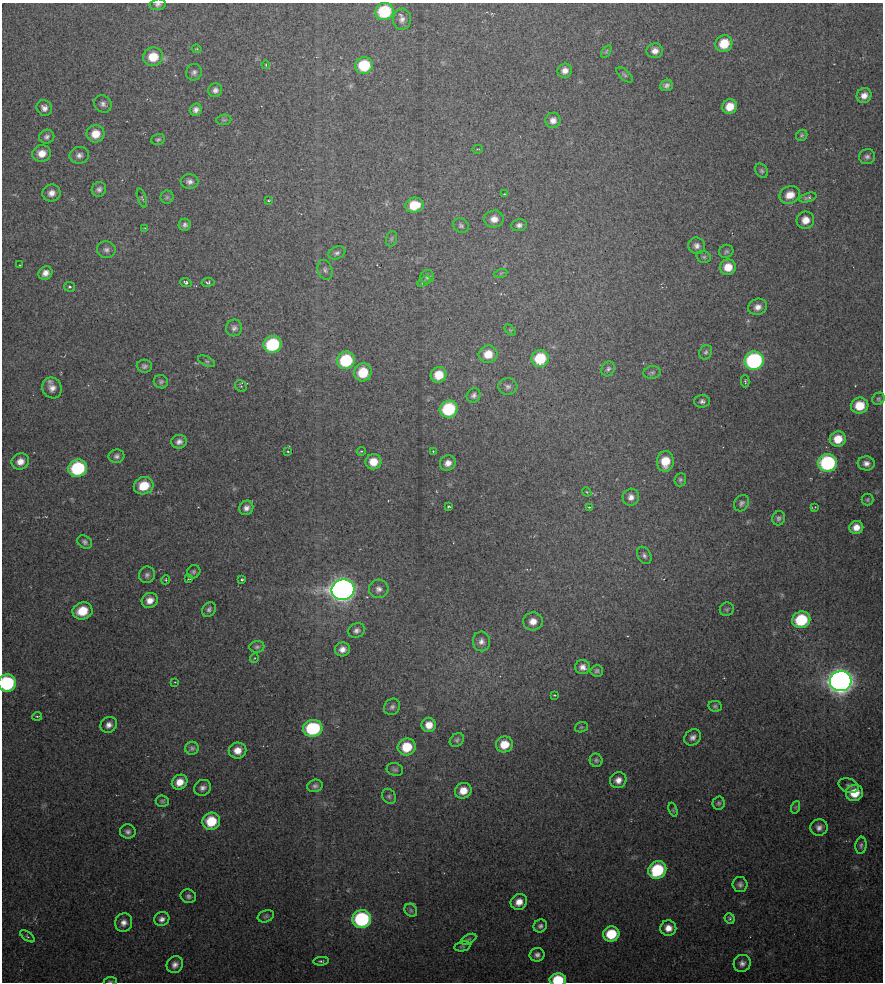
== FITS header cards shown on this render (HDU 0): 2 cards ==
NAXIS1  =                  881 / Axis length
NAXIS2  =                  980 / Axis length

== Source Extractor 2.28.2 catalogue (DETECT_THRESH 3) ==
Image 881 x 980 px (HDU 0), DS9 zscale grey, 1 PNG px = 1 image px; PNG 885 x 984 px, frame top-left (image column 1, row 980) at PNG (2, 3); each listed source drawn as its Kron ellipse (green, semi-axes under 4 px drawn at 4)
Background 12.4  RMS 1.3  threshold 3.77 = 3 sigma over >= 5 px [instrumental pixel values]
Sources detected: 192; all 192 listed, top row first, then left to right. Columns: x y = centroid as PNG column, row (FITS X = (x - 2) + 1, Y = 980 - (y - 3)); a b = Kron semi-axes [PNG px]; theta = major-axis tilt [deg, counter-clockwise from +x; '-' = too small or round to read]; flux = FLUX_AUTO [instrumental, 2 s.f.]
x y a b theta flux
158 4 8 5 11 230
384 11 9 8 - 5300
402 19 10 9 - 470
724 44 8 8 - 2000
197 49 5 3 - 79
655 51 8 7 - 560
606 52 7 4 59 130
153 57 10 9 - 1800
266 65 4 3 - 61
364 65 9 8 - 3700
565 71 7 7 - 520
194 72 8 7 - 300
625 75 10 5 -42 200
666 85 6 5 - 300
215 90 7 6 - 340
864 96 8 7 - 630
103 104 9 8 - 360
730 107 8 7 - 1300
44 108 8 7 - 410
196 110 6 5 - 380
224 120 7 5 6 150
553 120 8 7 - 510
95 134 9 8 - 1200
802 135 6 5 - 150
47 137 8 7 - 280
158 139 7 5 18 170
477 149 5 2 - 69
42 153 9 8 - 950
79 155 9 8 - 410
867 157 8 7 - 290
762 171 8 5 -57 180
190 181 9 7 -8 370
99 189 7 7 - 310
51 193 9 8 - 560
504 194 3 2 - 63
790 195 10 8 22 1000
167 197 6 6 - 170
142 198 10 3 -70 130
808 198 9 4 16 200
268 200 3 2 - 73
414 205 9 7 10 2100
494 219 9 8 - 670
805 220 9 8 - 880
185 225 6 6 - 270
461 225 8 7 - 220
519 225 8 6 10 310
145 228 2 2 - 52
391 239 8 5 73 160
697 246 8 8 - 400
106 250 9 8 - 370
726 251 7 6 - 190
337 253 9 6 19 260
704 257 7 5 -14 180
19 265 2 2 - 47
728 267 8 8 - 1300
325 270 10 7 -71 280
45 273 7 6 - 520
501 273 7 4 18 150
427 277 7 6 - 240
424 281 7 4 37 170
186 282 6 4 -19 180
208 282 6 4 9 170
69 287 5 5 - 180
758 307 9 8 - 560
234 328 8 8 - 330
510 330 6 4 -45 93
272 344 9 8 - 6600
706 352 7 6 - 200
488 354 9 8 - 1300
540 358 9 8 - 3500
346 360 9 8 - 5600
207 361 9 5 -26 180
754 361 9 9 - 15000
144 366 8 6 -4 250
608 369 8 6 61 220
363 372 9 8 - 2300
652 372 9 6 7 200
439 375 8 7 - 1600
745 381 6 3 89 120
161 382 7 6 - 210
241 386 6 5 - 140
508 386 9 8 - 330
52 388 11 9 -62 610
474 395 7 6 - 260
878 399 6 5 - 150
702 401 8 6 3 270
860 406 9 8 - 1900
449 409 9 8 - 5600
838 439 8 7 - 1500
179 442 8 6 18 400
288 451 3 2 - 88
361 451 4 4 - 84
433 451 3 3 - 82
116 456 8 6 13 300
665 461 10 8 87 1900
20 462 9 8 - 720
373 462 8 7 - 1200
448 463 8 7 - 590
828 463 9 8 - 11000
866 463 8 7 - 460
78 468 9 8 - 7200
680 480 7 6 - 180
144 486 10 8 20 2200
587 492 5 3 - 92
631 497 8 8 - 490
867 500 6 6 - 150
741 503 8 7 - 280
449 506 4 3 - 110
589 507 3 3 - 90
815 507 3 2 - 55
246 508 7 7 - 400
779 518 7 6 - 240
856 527 7 6 - 780
85 542 8 6 -36 240
644 555 9 6 -62 290
194 572 7 6 - 180
147 575 8 8 - 290
189 579 3 2 - 65
166 580 5 4 - 110
242 580 3 3 - 120
379 589 10 9 - 450
343 590 11 10 - 68000
150 600 8 7 - 690
209 609 8 6 60 250
727 609 7 6 - 180
82 611 10 8 17 2100
801 620 9 8 - 4700
533 621 10 9 - 770
356 630 8 7 - 300
481 641 10 8 -79 480
257 647 7 6 - 210
342 649 7 7 - 540
254 658 5 3 - 72
583 667 7 7 - 490
597 671 6 5 - 200
841 681 11 10 - 99000
175 682 3 3 - 52
7 683 9 8 - 8200
554 695 3 2 - 83
715 706 7 5 -11 160
392 707 9 7 47 290
37 716 5 3 - 90
109 725 8 7 - 470
429 725 7 7 - 900
581 727 6 5 - 130
313 728 10 8 12 6800
693 737 9 7 41 390
457 740 8 6 40 210
504 744 8 8 - 1500
407 747 9 8 - 2400
192 748 7 6 - 230
237 750 9 8 - 910
596 760 7 6 - 190
395 769 8 6 -14 220
618 780 8 7 - 580
180 782 8 7 - 970
849 785 10 7 -17 280
315 786 8 6 13 280
203 788 8 7 - 380
463 791 8 7 - 1100
854 793 9 8 - 1800
389 796 8 6 -57 220
162 801 7 5 -5 170
719 803 7 6 - 180
796 807 6 4 71 110
673 810 7 4 -71 110
211 821 9 8 - 2800
819 827 9 8 - 420
128 832 7 7 - 300
861 845 8 5 85 210
657 870 9 8 - 5400
740 885 7 7 - 290
188 896 8 6 -22 250
519 902 8 7 - 850
411 910 7 5 -46 180
266 916 8 6 20 180
730 918 5 5 - 150
162 919 8 7 - 380
362 919 9 9 - 11000
124 923 9 8 - 530
540 926 7 6 - 270
668 928 8 8 - 790
611 934 8 7 - 3000
27 936 8 4 -37 150
469 939 8 4 26 170
462 946 8 5 10 160
537 955 7 6 - 340
321 961 8 4 3 180
742 963 9 8 - 390
175 965 9 7 58 470
558 980 8 6 1 3400
110 981 6 3 8 94
At the frame edge (FLAGS 8, measured only in part): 4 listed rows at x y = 158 4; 7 683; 558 980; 110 981